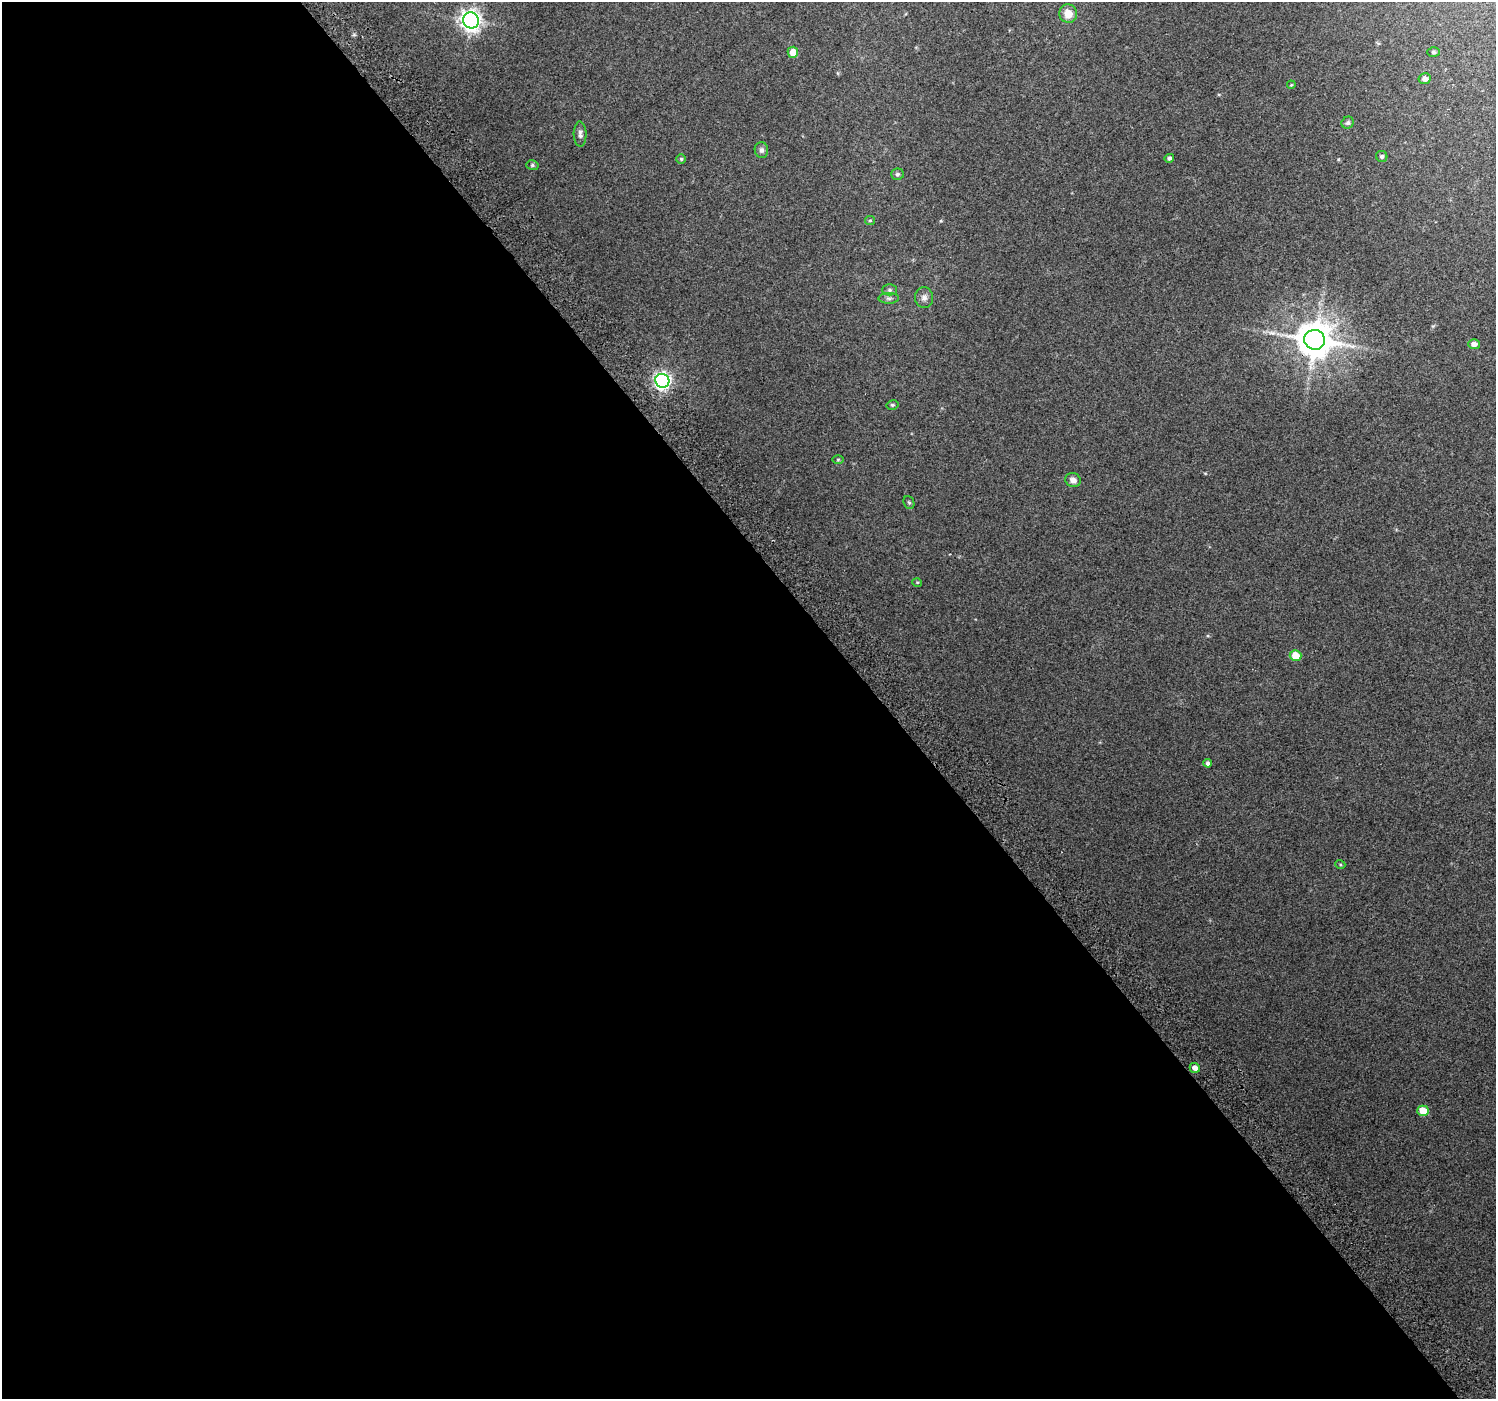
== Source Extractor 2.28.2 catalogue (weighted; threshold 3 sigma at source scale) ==
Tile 9 of 4 x 4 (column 1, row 3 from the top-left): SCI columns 40-1533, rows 1620-3016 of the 6047 x 5969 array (HDU 1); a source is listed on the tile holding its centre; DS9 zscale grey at full resolution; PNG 1498 x 1401 px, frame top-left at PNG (2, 2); each listed source drawn as its Kron ellipse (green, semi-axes under 4 px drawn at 4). Shown black and unused: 59% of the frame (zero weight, under 2 of 3 exposures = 2% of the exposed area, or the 3 px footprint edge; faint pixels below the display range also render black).
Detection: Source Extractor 2.28.2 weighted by HDU 2 'WHT'; one run over the whole footprint, this tile lists its part. Background 0.0682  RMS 0.014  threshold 0.0614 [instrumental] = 3 sigma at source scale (4.5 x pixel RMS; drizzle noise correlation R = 1.50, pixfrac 1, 0.0396/0.0396 arcsec/px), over >= 5 px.
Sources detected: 31; all 31 listed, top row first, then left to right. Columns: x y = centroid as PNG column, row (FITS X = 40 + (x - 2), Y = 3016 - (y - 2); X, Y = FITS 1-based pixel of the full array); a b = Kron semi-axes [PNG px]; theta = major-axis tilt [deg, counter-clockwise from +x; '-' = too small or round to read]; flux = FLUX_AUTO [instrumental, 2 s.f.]
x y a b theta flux
1068 14 9 9 - 16
471 20 8 7 - 860
793 52 5 5 - 16
1433 52 6 5 - 2.3
1425 79 6 5 - 5.7
1291 85 4 3 - 1.1
1348 123 6 5 - 2.8
580 134 12 6 -89 4.8
761 150 8 6 -81 4.3
1382 156 6 5 - 2.5
1169 158 5 4 - 2.9
681 159 4 4 - 2
532 165 6 5 - 2.1
897 174 6 5 - 2.8
870 220 5 4 - 1.7
890 290 7 5 -1 2.7
889 298 10 5 0 3.4
924 298 10 9 - 6.3
1315 340 10 9 - 3500
1474 344 6 5 - 7.9
662 381 7 7 - 470
892 405 6 4 12 1.9
838 460 6 4 1 1.6
1073 480 8 7 - 7.2
909 502 6 5 - 2
917 582 5 3 - 1
1296 656 6 5 - 23
1208 763 4 4 - 3.4
1340 864 5 3 - 1.3
1195 1068 5 5 - 7.9
1423 1111 5 5 - 32
Overlapping masked pixels (flux is a lower limit): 1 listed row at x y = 1315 340